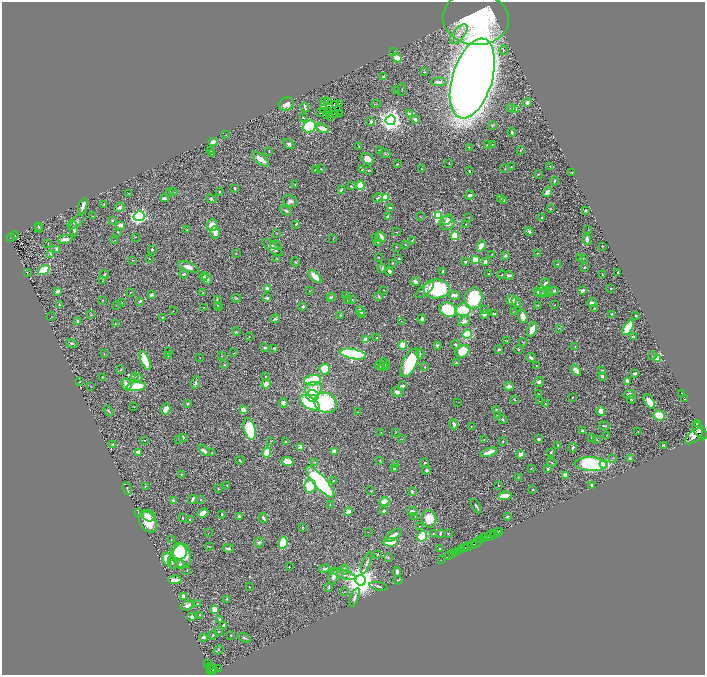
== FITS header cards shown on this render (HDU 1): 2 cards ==
NAXIS1  =                 1405
NAXIS2  =                 1346

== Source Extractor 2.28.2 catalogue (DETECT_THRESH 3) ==
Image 1405 x 1346 px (HDU 1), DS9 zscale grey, zoomed out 1/2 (1 PNG px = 2 x 2 image px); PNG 707 x 677 px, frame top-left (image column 1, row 1346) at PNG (2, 2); each listed source drawn as its Kron ellipse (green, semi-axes under 4 px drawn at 4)
Background 0.465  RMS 0.017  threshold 0.0511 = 3 sigma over >= 5 px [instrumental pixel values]
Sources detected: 533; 37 cannot appear on this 1/2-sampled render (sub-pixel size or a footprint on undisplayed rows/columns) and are neither listed nor drawn; the other 496 listed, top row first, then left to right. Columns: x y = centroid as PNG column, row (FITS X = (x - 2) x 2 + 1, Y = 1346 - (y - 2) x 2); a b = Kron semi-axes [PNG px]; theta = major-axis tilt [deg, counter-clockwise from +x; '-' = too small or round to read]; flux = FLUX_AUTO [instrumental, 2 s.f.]
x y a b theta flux
476 19 33 26 -5 560
459 34 12 5 49 23
503 50 5 3 - 3.6
394 52 3 2 - 2
397 58 5 3 - 48
424 72 2 2 - 1.4
384 77 4 3 - 4.7
472 78 41 20 73 11000
439 82 7 3 -3 11
402 89 6 2 85 2.4
397 90 2 2 - 2.5
328 101 2 1 - 2.3
325 102 3 2 - 0.55
527 103 4 3 - 13
286 104 8 6 24 20
339 104 2 1 - 0.81
376 104 4 2 - 2.4
336 105 4 2 - 0.31
323 106 2 2 - 0.44
305 107 5 2 - 5.8
324 108 2 1 - 1.2
511 108 4 3 - 5.2
515 109 4 3 - 27
338 111 2 1 - 1.5
329 112 2 1 - 0.72
320 113 2 1 - 1.8
339 114 2 1 - 1.5
409 114 4 3 - 16
330 115 2 1 - 0.86
336 115 3 1 - 0.99
327 116 3 1 - 0.0027
303 118 3 2 - 1.6
331 118 2 2 - 0.68
415 119 4 3 - 9.4
391 120 5 5 - 2500
371 121 3 2 - 9.2
492 125 3 3 - 2.9
309 127 7 5 34 350
322 128 7 3 -22 31
512 132 5 3 - 4.5
226 135 2 1 - 0.84
213 142 4 3 - 33
289 144 6 4 -34 10
487 145 2 2 - 2
492 145 3 1 - 1.3
359 146 2 1 - 1.7
469 147 2 2 - 1.9
211 150 3 3 - 3.4
380 150 3 2 - 4
521 150 4 3 - 2.5
269 151 3 2 - 1.4
212 154 3 2 - 2.9
385 154 5 3 - 4.4
260 159 10 4 -40 26
367 159 7 5 -28 29
397 164 4 3 - 3.1
449 164 2 2 - 1.3
511 166 3 2 - 2.1
550 166 4 2 - 1.9
321 169 3 2 - 1.8
421 169 2 2 - 1.3
505 169 2 2 - 1.8
315 170 3 2 - 4.4
362 170 3 2 - 1.6
369 171 3 3 - 2.3
469 171 3 2 - 2.8
572 172 2 2 - 2.3
538 174 3 2 - 3
555 181 4 3 - 3.9
295 185 2 1 - 1.1
360 185 5 3 - 130
351 186 4 2 - 2.1
235 189 4 3 - 3.6
341 190 3 2 - 4.5
169 192 3 2 - 1.3
174 192 2 1 - 1.2
219 192 2 2 - 2.5
547 192 5 3 - 15
129 193 2 1 - 1.4
470 195 4 3 - 8.3
385 197 3 3 - 130
164 198 4 3 - 7.2
378 198 5 3 - 5.9
501 198 3 2 - 3.5
211 199 5 3 - 3.8
290 201 7 5 -28 12
504 201 3 2 - 6.2
104 204 3 2 - 2.1
83 206 8 3 72 20
120 207 5 4 - 9.1
390 208 3 3 - 7.5
550 209 3 3 - 1.9
286 211 6 4 -25 6.8
585 211 3 2 - 4.9
93 216 2 2 - 1.8
139 216 5 4 - 710
388 216 3 2 - 6.7
420 216 2 2 - 1.6
438 216 4 3 - 330
469 217 3 2 - 1.4
542 218 2 2 - 4.1
447 219 6 3 45 8.7
112 221 3 2 - 3.1
76 222 9 4 41 11
447 223 7 7 - 27
296 224 3 3 - 3.4
466 224 3 2 - 1.4
121 225 3 2 - 28
212 225 6 5 - 35
39 226 4 2 - 2.2
38 229 4 2 - 2
74 229 7 3 -87 10
187 230 2 2 - 1.2
588 230 2 1 - 0.89
529 231 4 3 - 6.3
118 232 3 2 - 2.2
215 232 6 4 -88 18
397 232 2 2 - 0.81
277 234 3 1 - 1.3
14 235 4 2 - 43
455 236 4 3 - 82
135 237 3 2 - 1.9
376 237 4 3 - 2.9
381 237 5 3 - 18
11 238 4 2 - 96
65 239 7 3 9 19
333 239 3 1 - 1.3
115 240 3 2 - 1.4
412 240 3 2 - 2.3
587 240 5 3 - 12
378 242 4 2 - 2.7
48 243 3 1 - 1.2
276 245 6 2 -14 2.5
405 245 2 2 - 2
481 246 6 4 68 43
602 246 2 2 - 1.5
272 247 12 4 -36 21
397 247 3 2 - 1.4
57 249 4 2 - 10
152 249 2 2 - 11
236 253 3 2 - 1.6
537 253 2 2 - 1.7
50 254 4 2 - 2.2
492 254 2 2 - 1.3
505 256 3 3 - 4.5
378 257 2 2 - 1.9
580 257 3 2 - 5.3
277 258 3 2 - 1.5
399 258 2 2 - 4
583 258 2 2 - 1.4
149 259 2 2 - 1.4
132 260 3 3 - 2.6
475 260 3 3 - 38
296 262 4 3 - 2.6
465 262 3 3 - 3.7
485 262 4 3 - 12
392 263 3 2 - 1.8
557 264 3 2 - 1.8
188 267 11 4 -20 24
585 267 3 2 - 3.3
382 268 5 4 - 5.1
44 270 6 4 34 110
389 271 4 3 - 10
443 271 3 3 - 7.2
27 272 2 1 - 0.82
618 272 3 2 - 3
184 274 4 3 - 5.7
489 274 3 2 - 3.7
602 274 4 2 - 1.7
104 275 4 2 - 3.7
502 275 4 3 - 2.3
509 275 4 3 - 8.2
204 276 4 4 - 4.1
315 276 8 3 -45 48
207 279 6 5 - 9.3
102 281 2 2 - 1.1
415 282 4 3 - 12
545 283 5 2 - 6.8
611 288 3 2 - 1.9
267 289 4 3 - 16
436 289 13 9 2 310
384 290 2 1 - 1.5
425 290 11 4 39 12
57 291 4 2 - 12
309 291 2 2 - 0.95
553 291 5 3 - 8.9
583 291 4 3 - 15
130 292 2 2 - 1.2
538 292 3 3 - 2.8
544 292 4 3 - 3.4
203 293 3 2 - 1.7
541 293 7 3 2 7.4
548 293 3 3 - 2.9
151 295 4 2 - 10
346 295 2 2 - 5.4
454 295 6 3 -10 20
379 296 3 2 - 3.1
332 297 4 3 - 3.8
236 298 5 3 - 3.7
267 298 4 3 - 8.1
330 298 3 3 - 2.4
473 298 11 8 73 210
217 299 3 3 - 1.9
347 299 2 2 - 3
352 299 3 3 - 3
102 300 3 2 - 1.7
511 300 5 5 - 19
140 301 3 2 - 7.5
122 302 3 2 - 1.3
516 302 6 3 -57 5
592 303 4 3 - 13
59 305 3 3 - 2.4
116 305 3 2 - 0.95
218 305 4 2 - 2.1
537 305 3 3 - 2.5
554 305 2 2 - 1.1
204 307 3 2 - 1.2
218 307 3 2 - 2.2
303 307 3 3 - 6.1
595 308 3 2 - 2.1
484 309 4 2 - 2.3
448 310 9 7 -20 150
463 310 8 6 5 120
173 311 2 1 - 0.87
360 311 5 3 - 13
513 311 3 2 - 1.1
484 314 3 3 - 17
494 314 4 3 - 4.5
612 314 2 2 - 1.5
91 315 3 2 - 1.6
340 315 2 2 - 2.5
361 315 4 3 - 3.6
51 316 4 1 - 1.2
523 316 7 4 -73 25
636 316 3 2 - 2.3
162 317 3 3 - 2
275 319 5 3 - 6.6
422 319 4 3 - 6
78 321 4 3 - 9.2
401 321 2 2 - 1.2
464 321 6 4 24 12
115 324 4 2 - 2
559 328 2 2 - 1.4
628 328 8 4 57 120
532 329 8 4 66 26
236 332 4 3 - 3.2
467 334 4 4 - 170
249 337 3 2 - 1.4
633 337 3 3 - 7.3
377 338 3 2 - 2.5
365 340 3 2 - 79
507 341 3 2 - 1.5
523 342 4 2 - 2.5
71 343 6 4 -19 6.5
455 344 5 3 - 5.5
403 345 4 4 - 51
437 345 3 3 - 4.3
575 346 3 2 - 1.4
265 348 3 2 - 5.3
274 348 3 3 - 3.4
518 349 2 2 - 3.3
499 350 4 2 - 4
463 351 7 6 - 88
169 352 3 3 - 3
234 353 2 2 - 1.4
104 354 2 2 - 1.4
353 354 13 5 -10 420
420 354 5 2 - 2.6
168 356 4 3 - 3.3
222 356 2 2 - 1.8
652 356 3 3 - 2
200 358 2 1 - 0.95
531 358 5 3 - 8
658 359 3 3 - 81
145 360 10 4 -68 63
410 363 15 7 65 150
456 363 4 3 - 4.5
385 364 6 3 -61 8.7
224 365 3 3 - 2.9
380 366 5 3 - 3.5
383 366 5 4 - 5.6
536 366 2 1 - 1.4
425 367 3 2 - 2.7
325 369 5 5 - 85
120 370 4 3 - 3.1
576 370 6 3 -53 20
602 370 3 2 - 3
635 373 3 2 - 8.8
134 376 3 2 - 11
602 376 4 3 - 6.4
102 377 2 2 - 2.3
266 377 3 2 - 1.5
138 378 4 3 - 5.1
313 380 8 5 8 170
80 381 2 1 - 1.3
627 381 4 3 - 9.5
539 382 5 4 - 9
196 383 7 4 77 9.3
126 384 6 4 -61 24
266 384 5 4 - 19
91 386 2 1 - 0.98
403 386 3 2 - 7.9
509 386 5 3 - 13
136 387 10 4 5 120
313 389 8 7 - 44
397 392 6 3 -28 14
682 393 2 1 - 1.7
538 394 3 2 - 2
629 394 6 4 14 12
312 396 6 5 - 500
572 397 3 2 - 1.7
631 399 4 3 - 3.3
685 399 2 1 - 1.7
514 400 3 2 - 2.5
540 401 2 2 - 1.1
649 401 8 4 -58 35
458 402 2 1 - 0.71
187 403 3 3 - 5.1
283 403 4 4 - 11
310 403 11 5 -33 240
325 403 12 9 -27 260
545 403 3 2 - 2.5
134 407 2 1 - 1.7
166 409 6 4 64 19
497 409 4 3 - 2.4
244 410 3 3 - 23
108 411 6 2 -57 3.7
601 411 5 4 - 24
358 412 3 2 - 1.4
659 415 6 5 - 69
497 416 2 2 - 1.3
503 419 5 3 - 3.9
454 424 5 3 - 9
697 424 3 1 - 160
471 426 2 2 - 1.5
604 426 5 2 - 3.9
250 429 11 5 -75 190
582 431 3 2 - 7.4
638 431 2 2 - 1.5
699 431 10 5 -53 2000
381 432 3 2 - 1.1
395 433 2 2 - 0.9
607 435 2 2 - 0.91
694 436 11 5 40 2200
183 437 3 3 - 7.2
592 438 3 2 - 2.4
179 439 3 3 - 2.1
402 439 3 2 - 1.1
538 439 2 2 - 11
144 440 3 2 - 1.4
484 440 2 2 - 1.2
597 440 3 2 - 1.6
271 441 3 2 - 1.7
286 442 4 3 - 3.4
503 442 2 2 - 2.9
113 444 4 3 - 4.4
558 445 2 2 - 3
663 445 3 2 - 2.3
300 447 3 2 - 49
573 448 5 3 - 5
204 450 7 3 -40 10
334 451 3 3 - 19
138 452 3 3 - 27
489 452 9 3 19 39
551 452 3 2 - 4.6
212 453 4 2 - 3
267 453 5 4 - 61
521 454 4 3 - 23
613 458 3 3 - 3.2
630 459 3 2 - 8
240 460 4 2 - 2.7
380 460 3 3 - 2.1
287 461 6 4 -8 30
314 462 3 2 - 2.1
552 462 5 2 - 2.5
425 463 3 2 - 2.5
591 464 16 7 -4 390
604 464 4 3 - 80
395 465 4 3 - 2.5
394 468 3 2 - 14
531 468 3 2 - 1.4
548 469 3 2 - 3.4
426 470 4 3 - 7
182 474 3 2 - 1.5
565 475 4 3 - 26
518 477 3 2 - 1.6
333 481 4 3 - 2.9
320 482 20 6 -48 510
227 485 2 2 - 2.5
498 485 2 2 - 1.8
592 485 3 2 - 7.6
145 486 3 1 - 1.5
310 486 6 6 - 120
127 489 7 2 -72 3.4
218 489 3 3 - 1.8
533 489 2 2 - 2.3
371 491 3 3 - 2.6
412 492 4 4 - 6.1
505 496 7 3 8 68
192 499 4 2 - 10
201 500 2 2 - 1.8
173 501 2 2 - 34
384 501 5 3 - 35
330 504 3 2 - 1.7
476 506 8 2 -60 5.7
384 511 3 3 - 8.6
412 511 5 3 - 11
348 512 4 4 - 22
138 513 3 2 - 2
203 513 6 3 23 25
222 514 2 2 - 3.6
148 516 7 5 -23 18
239 516 4 2 - 5.5
415 516 2 2 - 0.94
508 517 3 2 - 3.3
182 518 3 2 - 3.3
263 518 5 2 - 7
190 519 2 2 - 3.9
429 519 9 7 -78 76
148 522 11 8 -58 80
420 526 4 2 - 2.1
302 528 4 2 - 2.4
368 532 2 2 - 0.92
498 532 4 1 - 83
208 533 3 1 - 1.1
440 533 3 2 - 4.4
448 533 3 2 - 2
496 533 7 1 31 81
433 534 3 2 - 2.2
493 534 3 2 - 160
393 535 10 4 32 19
422 536 5 5 - 110
490 536 6 2 34 400
484 537 2 1 - 38
171 540 4 1 - 1.7
481 540 2 1 - 120
259 542 5 4 - 6.8
390 542 7 4 5 69
477 542 6 2 36 200
283 543 6 4 82 140
473 544 3 3 - 180
209 546 3 2 - 1.8
468 546 5 2 - 240
465 547 4 3 - 350
228 548 5 3 - 9.2
439 549 2 2 - 2.9
461 549 3 2 - 190
179 551 8 8 - 70
458 551 3 2 - 160
455 553 3 1 - 180
378 554 3 2 - 2.4
453 554 2 1 - 110
182 556 12 9 -86 110
448 556 3 2 - 76
388 557 4 2 - 2.1
167 559 6 4 -79 60
441 560 2 1 - 18
172 562 7 3 -77 5.3
367 563 11 3 68 9.1
180 564 4 3 - 4.5
289 567 2 1 - 1.2
324 569 5 3 - 9.3
187 570 2 2 - 1.2
344 570 5 4 - 6.6
397 572 5 3 - 8.7
344 574 13 4 -18 14
333 576 9 4 75 14
175 580 6 3 4 37
360 580 5 5 - 6600
398 580 4 2 - 3.6
378 586 9 3 -13 7.3
249 587 2 1 - 2.1
328 588 4 3 - 2.3
344 592 3 2 - 1.5
183 596 3 3 - 15
355 597 10 4 68 9.1
227 599 3 2 - 2.6
197 604 3 3 - 2.8
187 605 7 4 26 18
215 610 4 3 - 48
200 615 2 2 - 2.6
192 617 3 3 - 8.6
220 619 4 3 - 4.3
224 625 4 3 - 14
218 632 4 3 - 2.6
213 635 4 3 - 3.1
231 635 2 2 - 1.9
203 637 4 3 - 9.4
245 638 6 2 -22 4
219 650 5 3 - 3.2
207 664 3 2 - 28
211 667 3 3 - 210
211 668 3 1 - 100
219 668 3 2 - 84
214 669 3 2 - 110
211 671 4 3 - 220
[37 sub-pixel or undisplayed-footprint detections neither listed nor drawn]